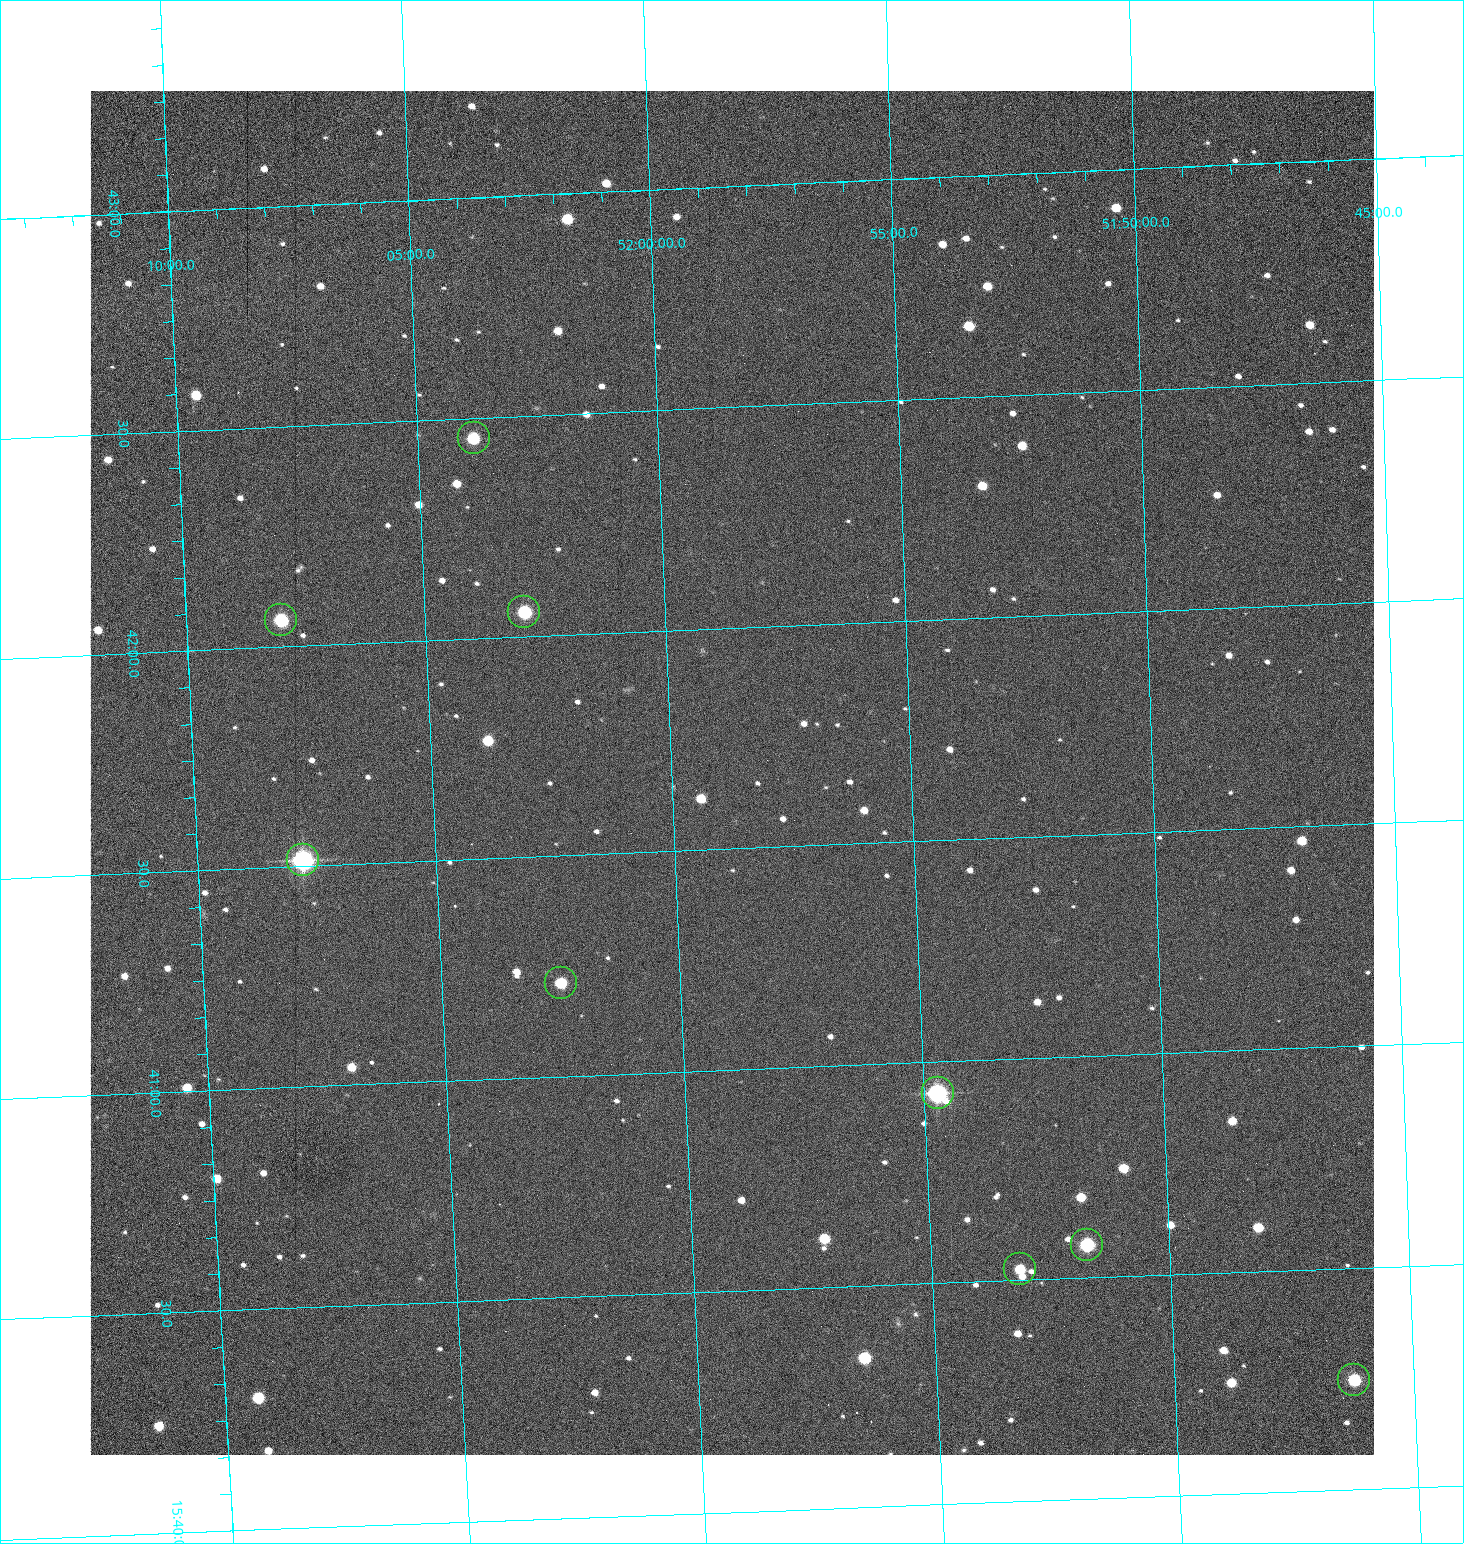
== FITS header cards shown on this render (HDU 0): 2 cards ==
NAXIS1  =                 1284 /fastest changing axis
NAXIS2  =                 1364 /next to fastest changing axis

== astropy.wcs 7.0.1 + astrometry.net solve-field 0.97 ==
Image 1284 x 1364 px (HDU 0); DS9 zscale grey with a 90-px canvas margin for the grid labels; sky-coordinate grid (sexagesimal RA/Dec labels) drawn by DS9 from the SOLVED WCS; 9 Tycho-2 reference stars matched to detected sources circled (green)
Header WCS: RA---TAN/DEC--TAN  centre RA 15:41:40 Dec +51:59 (235.42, +51.98 deg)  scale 1.26 arcsec/px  FOV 26.9' x 28.5'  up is +92 deg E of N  parity flipped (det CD > 0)
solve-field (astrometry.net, Tycho-2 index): VERIFIED the header's WCS against the Tycho-2 star catalogue (9 matches, 0 conflicts) and refined it, rather than solving blind
Solved WCS: RA---TAN-SIP/DEC--TAN-SIP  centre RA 15:41:40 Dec +51:59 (235.42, +51.98 deg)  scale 1.25 arcsec/px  FOV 26.8' x 28.5'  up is +92 deg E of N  parity flipped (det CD > 0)
The solver's refit moves the header's centre by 0.58 arcsec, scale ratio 0.9971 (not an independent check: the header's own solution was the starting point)
Tycho-2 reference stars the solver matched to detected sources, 9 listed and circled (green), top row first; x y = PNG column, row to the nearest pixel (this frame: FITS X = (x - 90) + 1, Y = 1364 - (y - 91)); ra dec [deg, ICRS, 3 dp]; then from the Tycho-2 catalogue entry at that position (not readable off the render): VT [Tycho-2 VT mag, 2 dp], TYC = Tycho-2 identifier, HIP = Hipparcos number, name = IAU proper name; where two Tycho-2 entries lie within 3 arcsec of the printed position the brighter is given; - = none
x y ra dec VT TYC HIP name
474 438 235.614 +52.064 11.61 3489-1132-1 - -
524 612 235.514 +52.049 11.19 3489-1407-1 - -
281 620 235.515 +52.133 11.12 3489-1380-1 - -
303 860 235.378 +52.130 9.31 3489-1322-1 76850 -
561 983 235.303 +52.042 11.52 3489-958-1 - -
938 1093 235.232 +51.912 9.59 3489-824-1 - -
1087 1245 235.143 +51.862 10.97 3489-1016-1 - -
1020 1269 235.131 +51.886 12.29 3489-908-1 - -
1354 1380 235.062 +51.771 11.53 3489-1453-1 - -